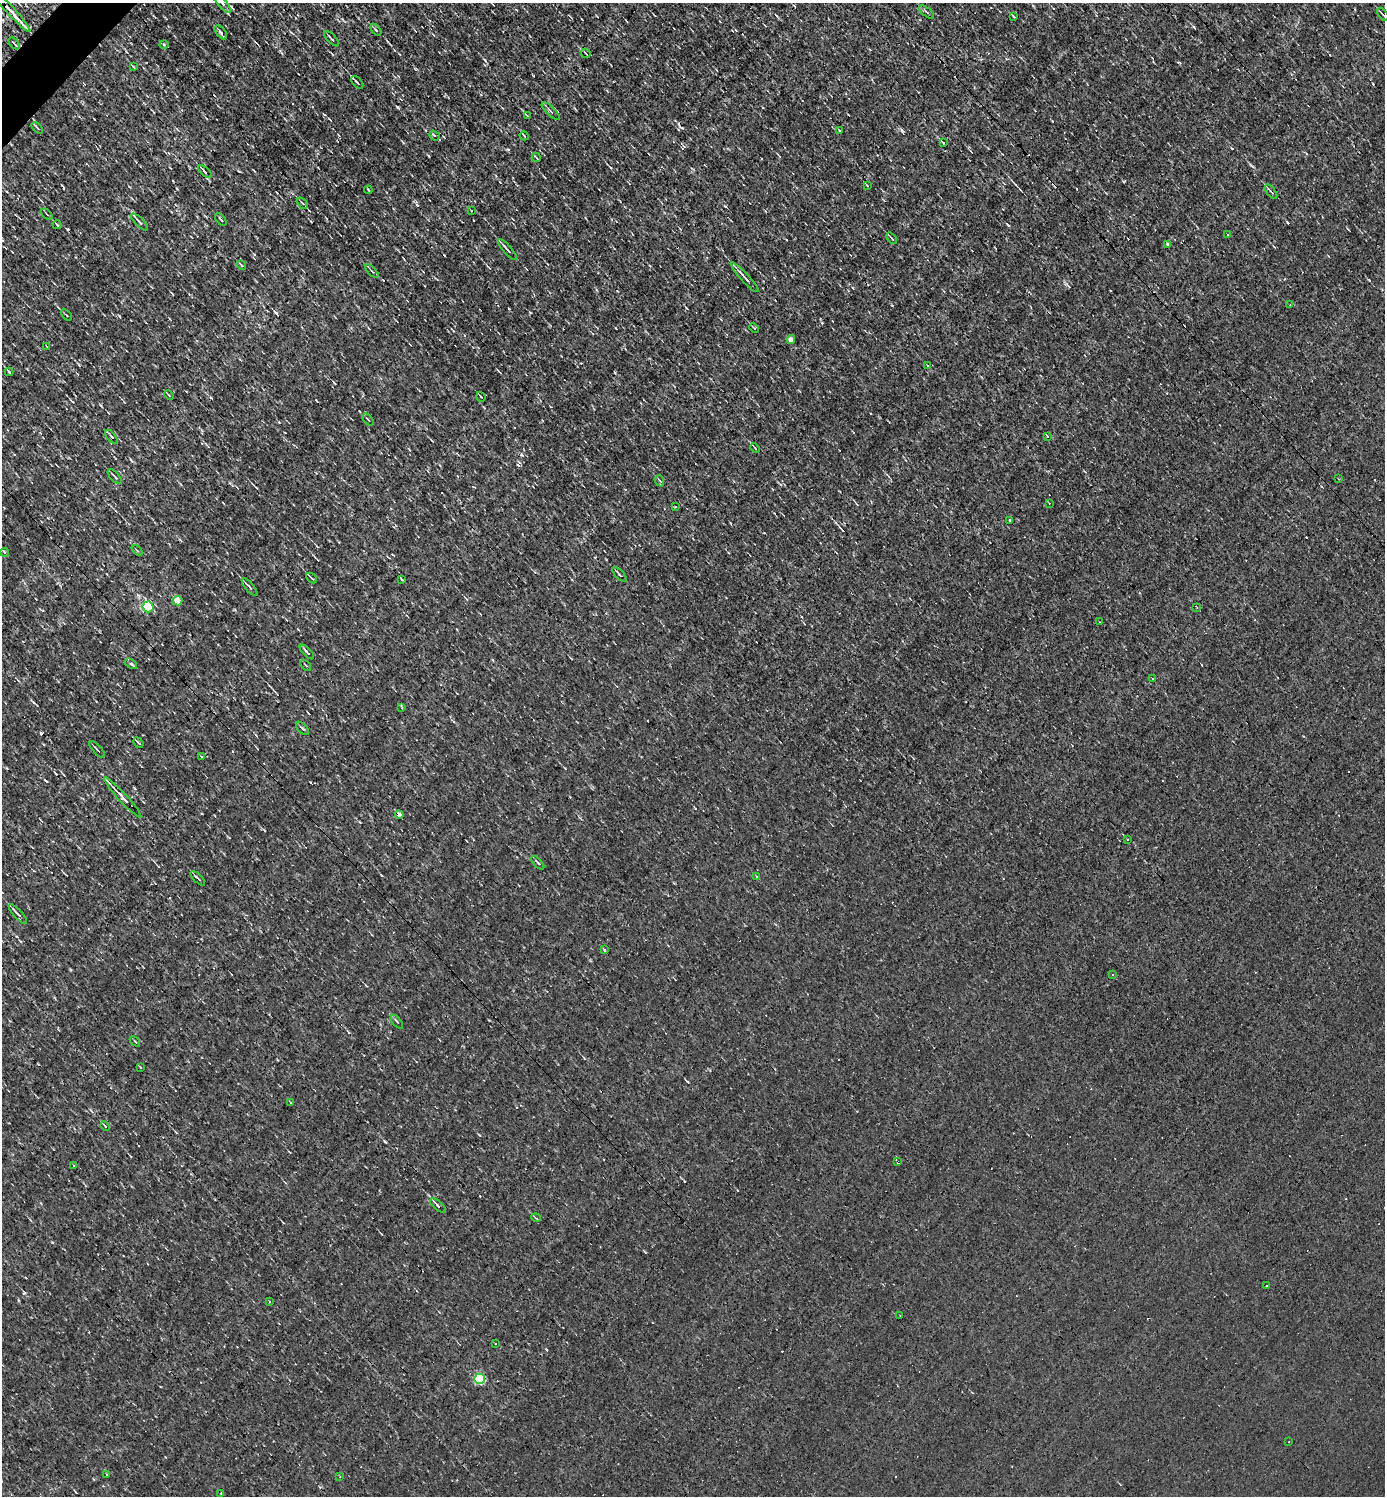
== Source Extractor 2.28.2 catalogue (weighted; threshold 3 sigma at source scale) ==
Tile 11 of 4 x 4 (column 3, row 3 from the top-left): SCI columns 2917-4299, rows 1495-2988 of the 5977 x 5977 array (HDU 1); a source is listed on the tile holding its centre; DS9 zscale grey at full resolution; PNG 1387 x 1498 px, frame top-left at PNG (2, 3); each listed source drawn as its Kron ellipse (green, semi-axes under 4 px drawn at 4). Shown black and unused: <1% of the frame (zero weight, under 3 of 4 exposures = <1% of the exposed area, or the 3 px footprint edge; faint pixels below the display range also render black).
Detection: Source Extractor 2.28.2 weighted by HDU 2 'WHT'; one run over the whole footprint, this tile lists its part. Background 0.00339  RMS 0.042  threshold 0.191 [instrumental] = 3 sigma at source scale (4.5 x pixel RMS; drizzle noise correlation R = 1.50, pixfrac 1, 0.05/0.05 arcsec/px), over >= 5 px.
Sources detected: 149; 46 cosmic-ray / hot-pixel residue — neither listed nor drawn; the other 103 listed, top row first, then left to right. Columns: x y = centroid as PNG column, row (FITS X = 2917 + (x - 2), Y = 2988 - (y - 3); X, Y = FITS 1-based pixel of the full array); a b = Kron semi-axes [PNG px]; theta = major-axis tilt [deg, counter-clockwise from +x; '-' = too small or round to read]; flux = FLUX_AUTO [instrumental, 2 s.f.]
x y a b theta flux
222 3 13 4 -48 13
9 9 31 3 -47 46
927 12 9 2 -40 5.9
1383 14 8 2 -51 5.4
1013 16 3 2 - 3.9
376 30 7 3 -53 6.7
221 32 8 4 -52 8.7
332 39 10 2 -45 6.5
14 43 7 2 -49 4.7
164 45 4 3 - 5.8
586 53 5 3 - 3.5
133 67 4 2 - 4.3
357 82 8 3 -47 8.1
551 111 12 3 -45 9.6
527 116 4 3 - 14
37 128 7 2 -46 4.8
840 131 3 2 - 11
434 135 6 3 -38 7.5
524 136 5 3 - 4.6
943 143 3 3 - 42
536 157 5 2 - 4.2
205 172 8 3 -43 14
867 185 4 2 - 3.3
368 190 4 2 - 3.5
1271 192 8 2 -50 6.2
302 203 6 3 -52 5.3
471 210 3 3 - 6.9
47 214 7 2 -45 4
221 219 7 2 -51 5
140 222 11 4 -45 12
57 225 4 2 - 6.3
1228 234 3 3 - 4.7
892 238 7 3 -51 6.1
1168 244 4 3 - 32
507 250 13 3 -49 12
241 265 5 3 - 4.4
372 271 8 3 -45 6.2
745 277 19 3 -47 22
1290 305 4 3 - 2.8
66 315 6 2 -45 3.7
754 328 5 3 - 5.1
791 340 4 4 - 26
47 347 3 2 - 2.8
927 365 4 3 - 7.8
9 372 4 2 - 4.2
169 395 5 3 - 4.8
481 397 5 2 - 4.2
368 420 7 2 -50 3.6
1047 436 3 3 - 4.7
111 437 8 2 -50 6.9
755 448 5 3 - 4.8
115 477 9 3 -47 8.1
1339 479 2 2 - 2.8
660 481 6 3 -70 4.4
1049 503 2 2 - 2.2
676 507 4 3 - 3.8
1009 520 3 2 - 7.9
137 550 6 3 -39 5
5 552 4 3 - 8.6
619 575 9 3 -45 7.1
311 578 6 2 -41 5.9
401 579 3 2 - 3.9
250 587 11 3 -49 13
177 601 5 5 - 57
148 607 5 5 - 450
1197 607 4 3 - 4.2
1100 622 3 2 - 2.6
307 652 9 2 -46 7.7
131 664 7 3 -35 5.5
306 665 6 2 -46 4
1152 678 2 2 - 2.7
402 708 4 3 - 3.3
302 728 8 3 -45 6.9
138 743 6 3 -49 5.8
97 749 10 2 -47 5.5
202 757 3 3 - 12
123 797 27 4 -47 35
399 815 4 4 - 32
1127 839 3 2 - 6.7
538 863 8 3 -48 6.5
757 876 3 3 - 13
198 878 9 2 -44 7.4
18 914 13 3 -48 14
605 950 4 3 - 6.4
1112 975 3 2 - 3.6
397 1022 8 3 -50 5.3
135 1041 6 2 -44 3.6
141 1068 3 2 - 5.6
290 1102 3 2 - 3.2
105 1126 5 3 - 5.9
898 1162 4 3 - 7.9
74 1165 2 2 - 3.6
438 1205 10 3 -41 14
536 1218 5 3 - 4.2
1267 1285 2 2 - 3.9
269 1301 3 3 - 4
900 1315 2 2 - 2.4
495 1344 2 2 - 3.7
480 1379 5 5 - 380
1289 1442 3 2 - 2.5
107 1474 3 3 - 5.3
340 1477 4 3 - 3.2
221 1493 3 2 - 4.9
Overlapping masked pixels (flux is a lower limit): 4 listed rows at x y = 205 172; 399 815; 898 1162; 438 1205
Isophote crosses this tile's border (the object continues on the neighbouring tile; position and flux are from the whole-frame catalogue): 1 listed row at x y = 222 3
Unlisted compact peaks at least as high as the median listed source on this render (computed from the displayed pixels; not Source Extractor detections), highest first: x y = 276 313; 901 130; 1008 225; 1251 165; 518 465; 138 595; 479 1135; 687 1081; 530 313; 79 365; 386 1142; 131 460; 45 780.